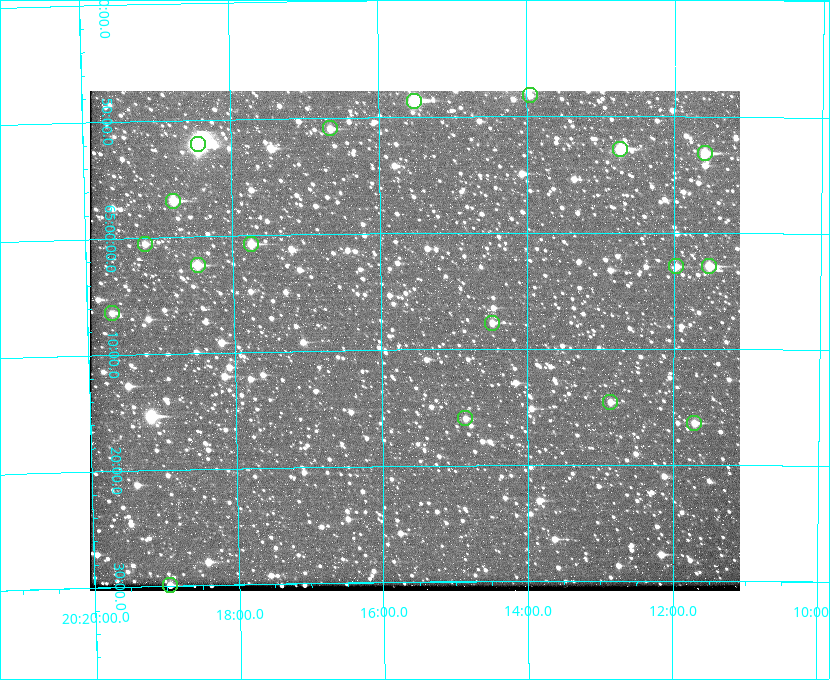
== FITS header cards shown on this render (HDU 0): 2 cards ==
NAXIS1  =                  650 / Width of table row in bytes
NAXIS2  =                  500 / Number of rows in table

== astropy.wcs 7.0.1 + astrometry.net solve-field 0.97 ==
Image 650 x 500 px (HDU 0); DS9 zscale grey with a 90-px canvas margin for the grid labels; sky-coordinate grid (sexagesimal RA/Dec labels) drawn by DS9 from the SOLVED WCS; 18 Tycho-2 reference stars matched to detected sources circled (green)
Header WCS: none
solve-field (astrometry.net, Tycho-2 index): SOLVED blind (the file carries no WCS)
Solved WCS: RA---TAN-SIP/DEC--TAN-SIP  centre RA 20:15:32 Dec +65:09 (303.89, +65.15 deg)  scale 5.17 arcsec/px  FOV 56.0' x 43.0'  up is -179 deg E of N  parity flipped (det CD > 0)
(file carries no celestial WCS; the grid is the blind solution)
Tycho-2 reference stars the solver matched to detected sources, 18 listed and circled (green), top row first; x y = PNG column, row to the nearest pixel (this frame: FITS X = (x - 90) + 1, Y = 500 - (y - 91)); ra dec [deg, ICRS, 3 dp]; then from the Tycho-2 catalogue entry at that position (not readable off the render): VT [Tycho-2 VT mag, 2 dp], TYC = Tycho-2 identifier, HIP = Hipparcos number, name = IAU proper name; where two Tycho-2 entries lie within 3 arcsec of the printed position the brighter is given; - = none
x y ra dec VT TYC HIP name
530 95 303.488 +64.804 11.29 4240-68-1 - -
414 101 303.878 +64.810 8.93 4240-794-1 - -
330 128 304.164 +64.849 10.65 4240-315-1 - -
198 144 304.612 +64.868 7.89 4241-1703-1 100101 -
620 149 303.184 +64.880 9.02 4240-488-1 - -
705 153 302.897 +64.886 9.40 4240-717-1 - -
173 201 304.698 +64.948 10.27 4241-1684-1 - -
145 244 304.798 +65.009 11.15 4241-1628-1 - -
251 244 304.437 +65.012 10.41 4241-1775-1 - -
198 265 304.620 +65.041 10.25 4241-1573-1 - -
676 266 302.992 +65.048 11.44 4240-88-1 - -
709 266 302.882 +65.048 10.25 4240-98-1 - -
112 313 304.916 +65.107 11.17 4241-1518-1 - -
492 323 303.620 +65.129 11.18 4240-34-1 - -
610 402 303.217 +65.244 11.17 4240-236-1 - -
465 418 303.713 +65.266 11.45 4240-564-1 - -
694 423 302.928 +65.273 10.74 4240-760-1 - -
170 585 304.739 +65.499 10.16 4241-1715-1 - -